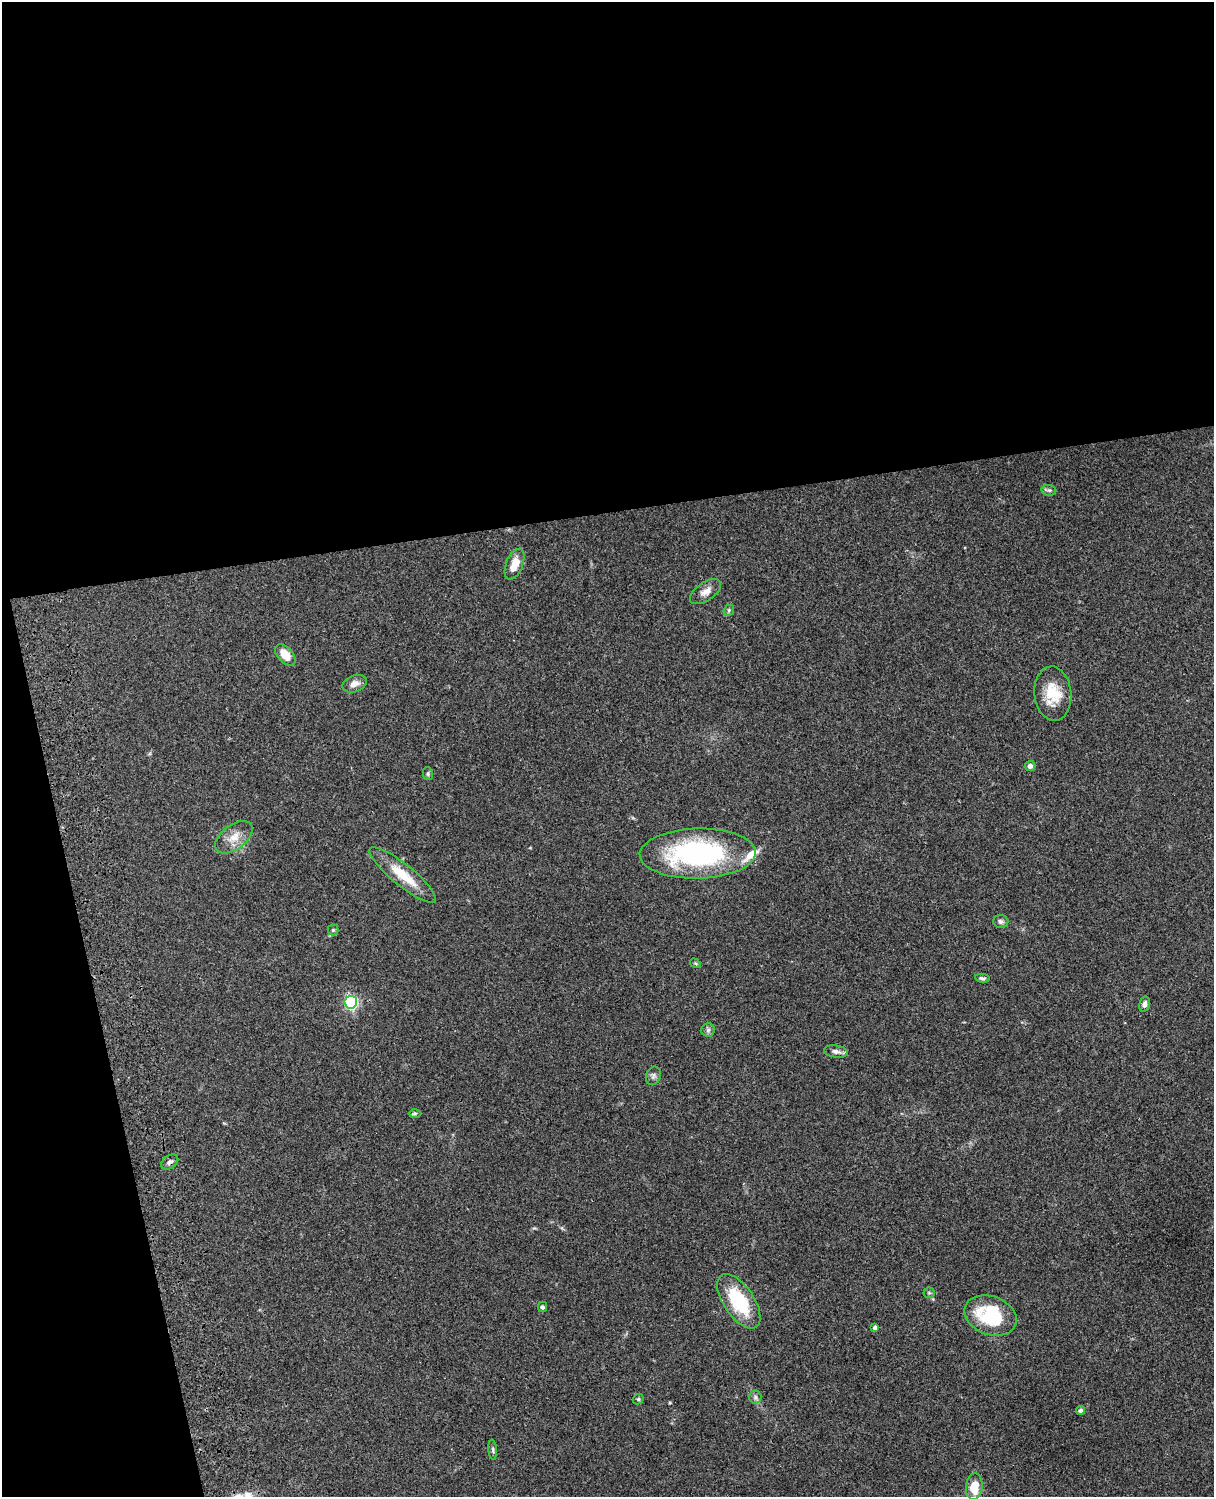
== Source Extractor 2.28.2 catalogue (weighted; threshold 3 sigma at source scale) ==
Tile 1 of 4 x 3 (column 1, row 1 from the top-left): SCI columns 121-1332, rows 3269-4763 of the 5087 x 4928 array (HDU 1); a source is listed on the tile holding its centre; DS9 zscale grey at full resolution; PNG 1216 x 1499 px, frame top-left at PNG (2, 2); each listed source drawn as its Kron ellipse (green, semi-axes under 4 px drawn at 4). Shown black and unused: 39% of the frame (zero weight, under 3 of 4 exposures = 6% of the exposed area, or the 3 px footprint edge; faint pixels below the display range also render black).
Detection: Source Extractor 2.28.2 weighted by HDU 2 'WHT'; one run over the whole footprint, this tile lists its part. Background 0.0981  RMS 0.0063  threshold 0.0282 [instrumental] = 3 sigma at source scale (4.5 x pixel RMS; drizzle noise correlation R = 1.50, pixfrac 1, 0.05/0.05 arcsec/px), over >= 5 px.
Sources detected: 34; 1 inside a brighter listed object's ellipse — not listed separately; the other 33 listed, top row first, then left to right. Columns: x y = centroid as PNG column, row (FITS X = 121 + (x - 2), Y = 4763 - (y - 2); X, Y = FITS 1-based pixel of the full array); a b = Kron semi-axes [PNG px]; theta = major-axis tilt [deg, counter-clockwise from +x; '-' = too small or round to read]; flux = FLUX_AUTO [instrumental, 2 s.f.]
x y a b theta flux
1049 490 7 5 -7 1.3
514 564 16 8 68 10
705 592 18 9 35 4.8
729 610 6 4 48 1
285 655 12 7 -49 9
354 684 12 8 20 4.2
1053 694 27 18 -84 17
1030 766 5 5 - 2.3
428 774 6 5 - 1.1
234 837 21 12 37 8.5
698 853 58 25 1 110
403 875 42 10 -39 18
1001 922 7 6 - 1.7
333 930 5 5 - 0.85
695 963 6 3 -31 0.73
982 978 7 4 -10 1.3
351 1002 6 6 - 95
1144 1004 8 5 76 2.3
708 1030 7 6 - 1.5
836 1051 12 6 -9 2.7
653 1076 9 7 67 2
415 1113 6 4 1 0.86
170 1162 9 6 36 2.1
929 1293 5 5 - 0.91
739 1301 31 15 -56 35
542 1307 5 4 - 1.3
991 1315 27 19 -20 39
875 1328 4 4 - 1.9
755 1397 6 6 - 1.6
638 1399 5 5 - 0.97
1081 1410 4 4 - 1.5
493 1450 10 4 -85 1.2
974 1487 13 8 84 13
Overlapping masked pixels (flux is a lower limit): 1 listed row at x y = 170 1162